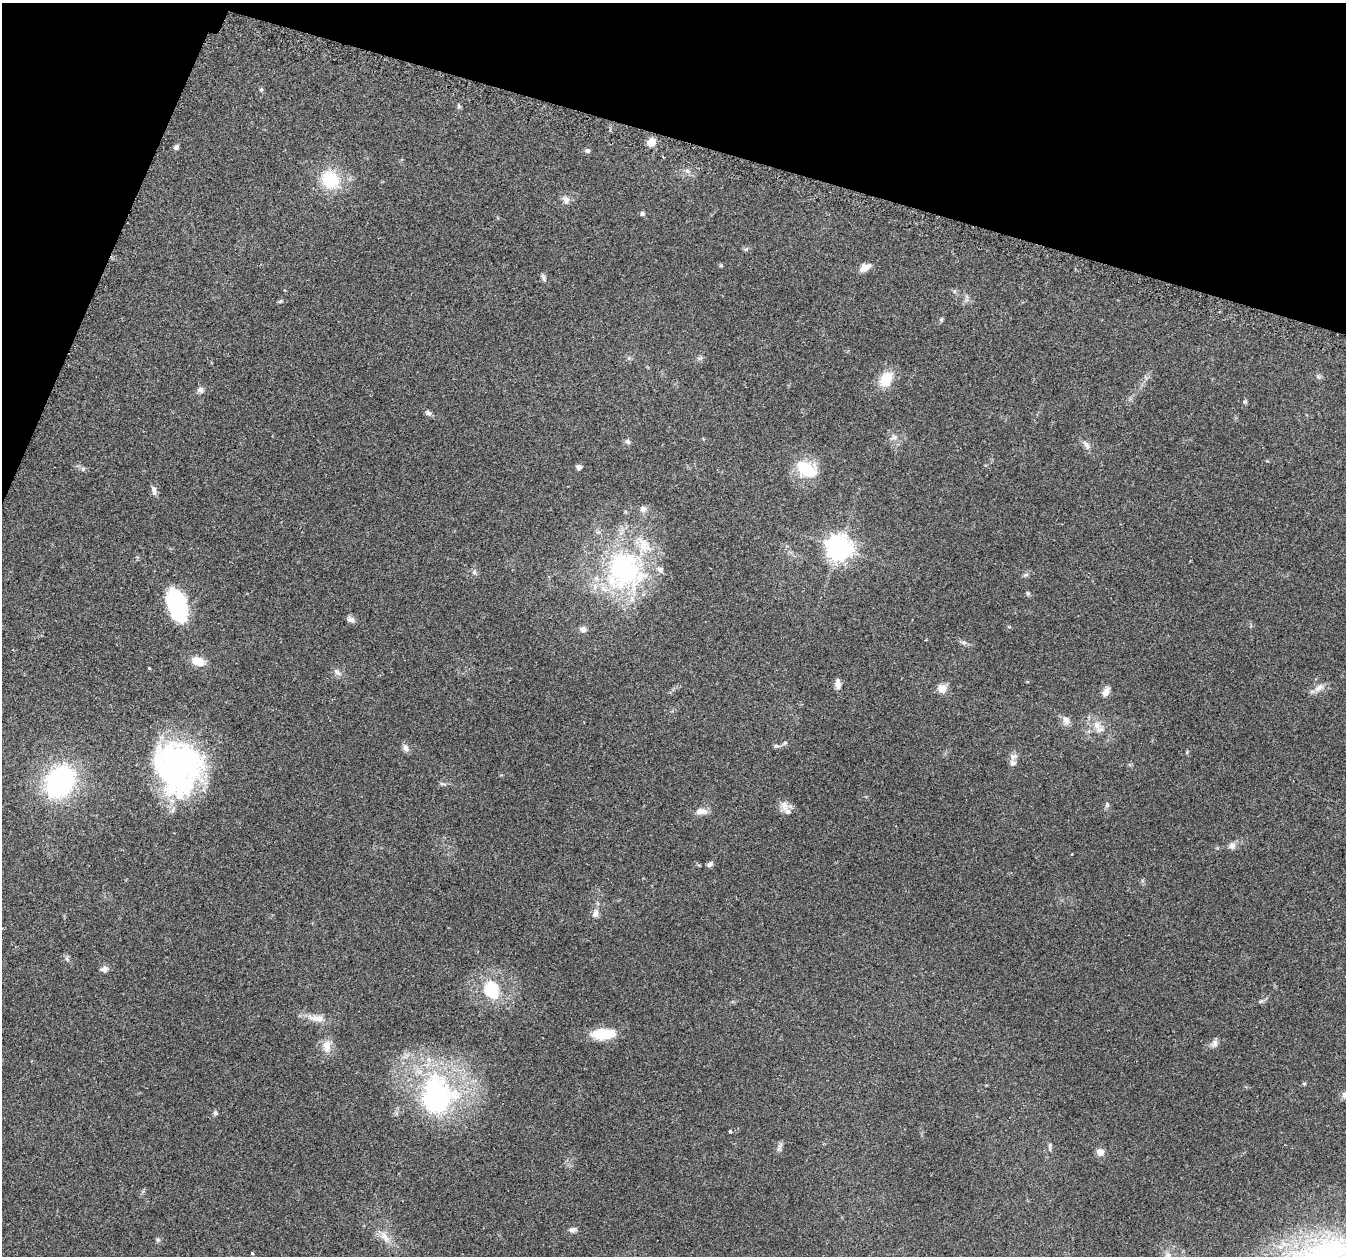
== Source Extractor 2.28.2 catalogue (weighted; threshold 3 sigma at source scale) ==
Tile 2 of 4 x 4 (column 2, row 1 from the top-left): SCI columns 1396-2739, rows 3920-5173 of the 5465 x 5498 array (HDU 1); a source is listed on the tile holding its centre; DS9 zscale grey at full resolution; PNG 1348 x 1258 px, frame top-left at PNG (2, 3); no overlay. Shown black and unused: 14% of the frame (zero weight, under 2 of 3 exposures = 4% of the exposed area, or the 3 px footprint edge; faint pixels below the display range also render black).
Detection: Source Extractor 2.28.2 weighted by HDU 2 'WHT'; one run over the whole footprint, this tile lists its part. Background 0.0748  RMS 0.0069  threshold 0.0311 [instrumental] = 3 sigma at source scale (4.5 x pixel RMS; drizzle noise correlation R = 1.50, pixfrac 1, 0.05/0.05 arcsec/px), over >= 5 px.
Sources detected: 79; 1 inside a brighter object's white glare — not listed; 3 inside a brighter listed object's ellipse — not listed separately; the other 75 listed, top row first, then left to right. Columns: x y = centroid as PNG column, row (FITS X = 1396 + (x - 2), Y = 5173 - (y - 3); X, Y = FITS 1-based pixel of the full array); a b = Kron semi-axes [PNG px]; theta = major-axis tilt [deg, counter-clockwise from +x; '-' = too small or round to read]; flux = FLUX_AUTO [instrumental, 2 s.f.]
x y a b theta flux
261 90 6 5 - 0.95
459 106 7 4 -61 1.1
651 142 7 7 - 9
176 147 6 5 - 1.7
587 150 6 5 - 1.7
687 171 10 5 -28 2.2
330 179 26 22 -55 28
566 200 11 8 -64 3.3
642 213 6 6 - 1.3
746 249 8 3 31 0.9
865 267 12 7 28 5.5
543 278 11 6 -63 1.7
280 301 7 4 44 0.9
941 319 6 5 - 1.1
886 379 17 12 60 15
200 390 9 8 - 2.3
1245 402 6 5 - 1
428 413 9 6 -39 1.9
894 437 12 6 23 2.5
627 441 8 6 -45 1.7
1086 445 16 6 -59 3.2
579 467 5 5 - 2.7
805 468 28 20 -32 21
154 490 13 6 -79 2.7
643 509 9 8 - 2.8
839 548 8 8 - 650
623 569 57 50 85 120
474 572 6 5 - 1.4
1026 575 8 4 9 1.2
1028 593 6 5 - 1.1
177 605 32 17 -74 62
351 620 10 7 -32 2.4
583 629 8 6 -5 3.1
964 642 8 6 -19 1.8
198 661 13 8 -19 11
337 672 12 6 -52 2.5
838 684 11 6 -87 3.7
942 688 13 11 32 4.9
1319 688 16 8 34 4.4
1106 691 13 8 61 3.8
1066 720 13 8 -63 3.5
1097 726 14 10 -64 6.1
784 743 7 5 28 1.3
776 746 7 5 10 1.4
406 748 11 7 -58 2.5
1013 757 11 8 35 2.8
176 765 49 47 72 180
60 781 24 19 55 130
443 784 11 2 -12 0.99
784 805 16 11 -89 5.5
1107 805 8 5 78 1.4
701 811 16 8 2 4.8
1232 846 9 8 - 3.1
710 864 8 5 34 1.9
595 913 13 8 64 3.6
67 959 8 5 -65 1.5
104 969 10 7 10 2.6
492 990 20 16 -72 25
1261 1001 7 4 34 1.1
317 1018 27 9 -12 7.6
603 1034 24 11 2 21
1215 1043 10 8 90 2.6
327 1046 17 10 -89 6.8
1304 1084 5 4 - 0.81
437 1095 59 50 -86 130
215 1113 7 6 - 1.3
730 1131 3 3 - 0.92
1050 1146 11 4 87 1.5
779 1147 16 4 62 1.9
1100 1152 9 8 - 3.9
572 1230 9 7 18 2.3
385 1237 21 9 -56 7.1
158 1240 7 5 69 1.2
252 1254 3 3 - 1.1
1168 1256 8 8 - 2.6
Isophote crosses this tile's border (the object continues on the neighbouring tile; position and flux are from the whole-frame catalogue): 1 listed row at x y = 1168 1256